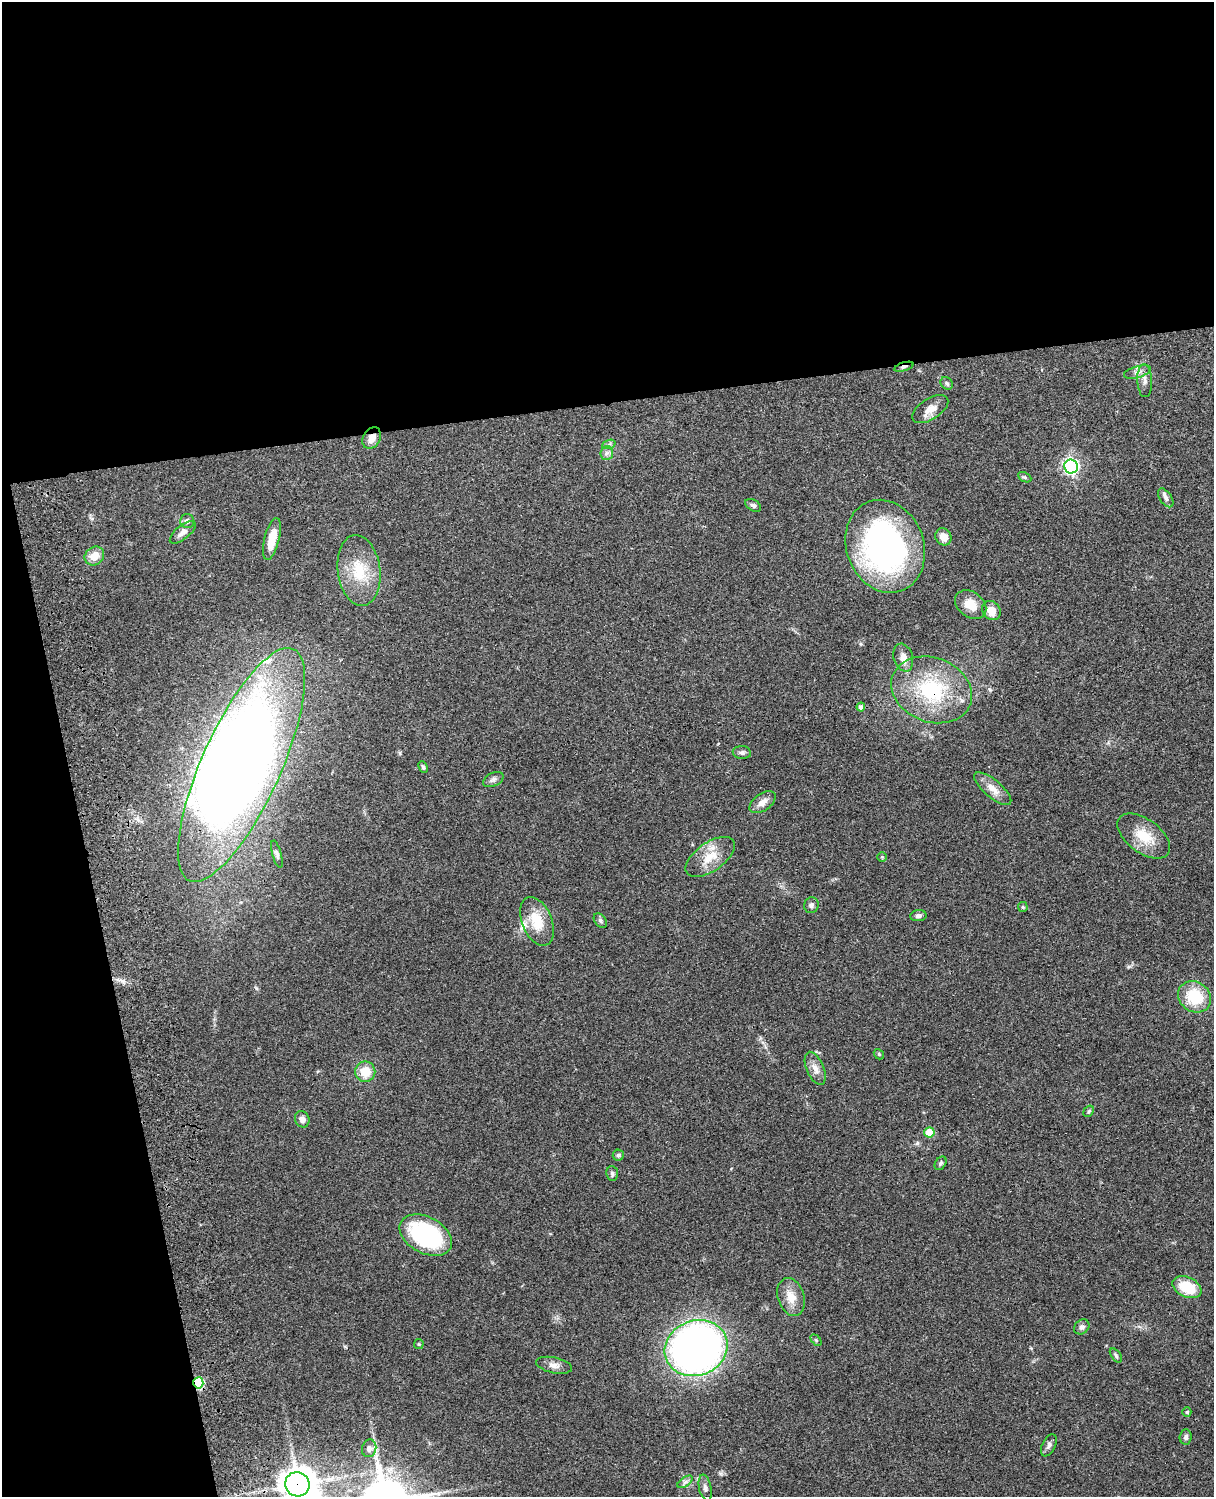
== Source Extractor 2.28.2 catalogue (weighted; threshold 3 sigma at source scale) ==
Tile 1 of 4 x 3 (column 1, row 1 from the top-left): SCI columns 119-1330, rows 3156-4650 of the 5087 x 4928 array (HDU 1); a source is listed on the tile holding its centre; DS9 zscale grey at full resolution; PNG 1216 x 1499 px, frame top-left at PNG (2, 2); each listed source drawn as its Kron ellipse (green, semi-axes under 4 px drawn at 4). Shown black and unused: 33% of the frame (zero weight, under 3 of 4 exposures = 6% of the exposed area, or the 3 px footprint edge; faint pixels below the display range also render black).
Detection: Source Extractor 2.28.2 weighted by HDU 2 'WHT'; one run over the whole footprint, this tile lists its part. Background 0.104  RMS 0.0065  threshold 0.0291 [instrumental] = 3 sigma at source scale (4.5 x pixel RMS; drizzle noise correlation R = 1.50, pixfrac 1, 0.05/0.05 arcsec/px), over >= 5 px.
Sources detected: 70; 1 inside a brighter object's white glare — neither listed nor drawn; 3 inside a brighter listed object's ellipse — not listed separately; the other 66 listed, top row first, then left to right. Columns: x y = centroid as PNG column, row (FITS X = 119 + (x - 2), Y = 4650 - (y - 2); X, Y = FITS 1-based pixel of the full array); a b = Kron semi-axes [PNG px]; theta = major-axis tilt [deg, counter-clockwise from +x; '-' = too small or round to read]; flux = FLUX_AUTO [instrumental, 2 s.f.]
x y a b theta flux
904 367 10 4 17 1.9
1137 372 14 5 15 3
1145 381 16 7 -87 3.7
947 383 7 5 -47 1.2
930 409 20 10 32 6.5
372 438 11 8 60 5.4
609 444 7 4 20 1.3
607 453 7 6 - 2.1
1071 466 7 7 - 180
1025 477 7 4 -26 1.2
1166 498 10 6 -56 2.1
753 505 8 5 -32 1.6
187 521 7 7 - 2.2
183 532 16 7 39 3.5
943 537 9 7 -58 6.2
272 539 21 7 76 11
885 546 47 38 -70 190
94 556 10 9 - 7.8
359 570 35 21 -83 24
971 605 17 12 -36 9.6
991 611 10 8 -53 7.2
903 658 14 9 -73 5
932 690 41 32 -21 54
861 707 4 4 - 2.3
742 752 9 6 -5 1.8
241 765 127 39 66 790
423 767 6 4 -66 1.1
493 780 11 6 28 2.2
993 789 23 8 -40 7.1
762 802 15 8 35 4.9
1144 836 30 16 -36 17
277 854 14 4 -74 1.8
710 857 28 14 35 13
882 857 5 5 - 0.71
811 905 8 7 - 2.1
1023 907 5 5 - 0.78
918 916 8 5 8 1.9
600 920 8 5 -53 1.4
537 921 26 15 -68 17
1195 997 17 15 -37 24
879 1054 5 4 - 0.87
815 1068 17 8 -67 4.8
365 1072 10 10 - 11
1088 1111 6 4 56 1
302 1119 8 7 - 3.2
929 1132 5 5 - 17
618 1155 5 5 - 1.2
941 1163 7 5 57 1.5
612 1174 7 5 -84 1.6
426 1235 28 18 -28 77
1187 1287 15 10 -26 21
791 1297 19 13 -71 9.5
1082 1327 8 6 41 2.1
816 1340 6 4 -45 0.89
419 1344 5 5 - 0.83
696 1348 32 27 21 350
1116 1355 8 4 -53 1.2
554 1365 18 8 -12 4.1
198 1383 6 5 - 42
1187 1412 4 4 - 0.92
1186 1437 7 6 - 1.7
1049 1445 12 6 65 2.4
369 1448 9 7 76 2.7
685 1482 9 4 37 1.7
297 1484 12 12 - 1000
705 1488 13 6 -78 2.7
Overlapping masked pixels (flux is a lower limit): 6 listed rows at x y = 904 367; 372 438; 932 690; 241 765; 198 1383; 297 1484
Isophote crosses this tile's border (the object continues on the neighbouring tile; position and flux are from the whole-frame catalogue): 1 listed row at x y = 297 1484